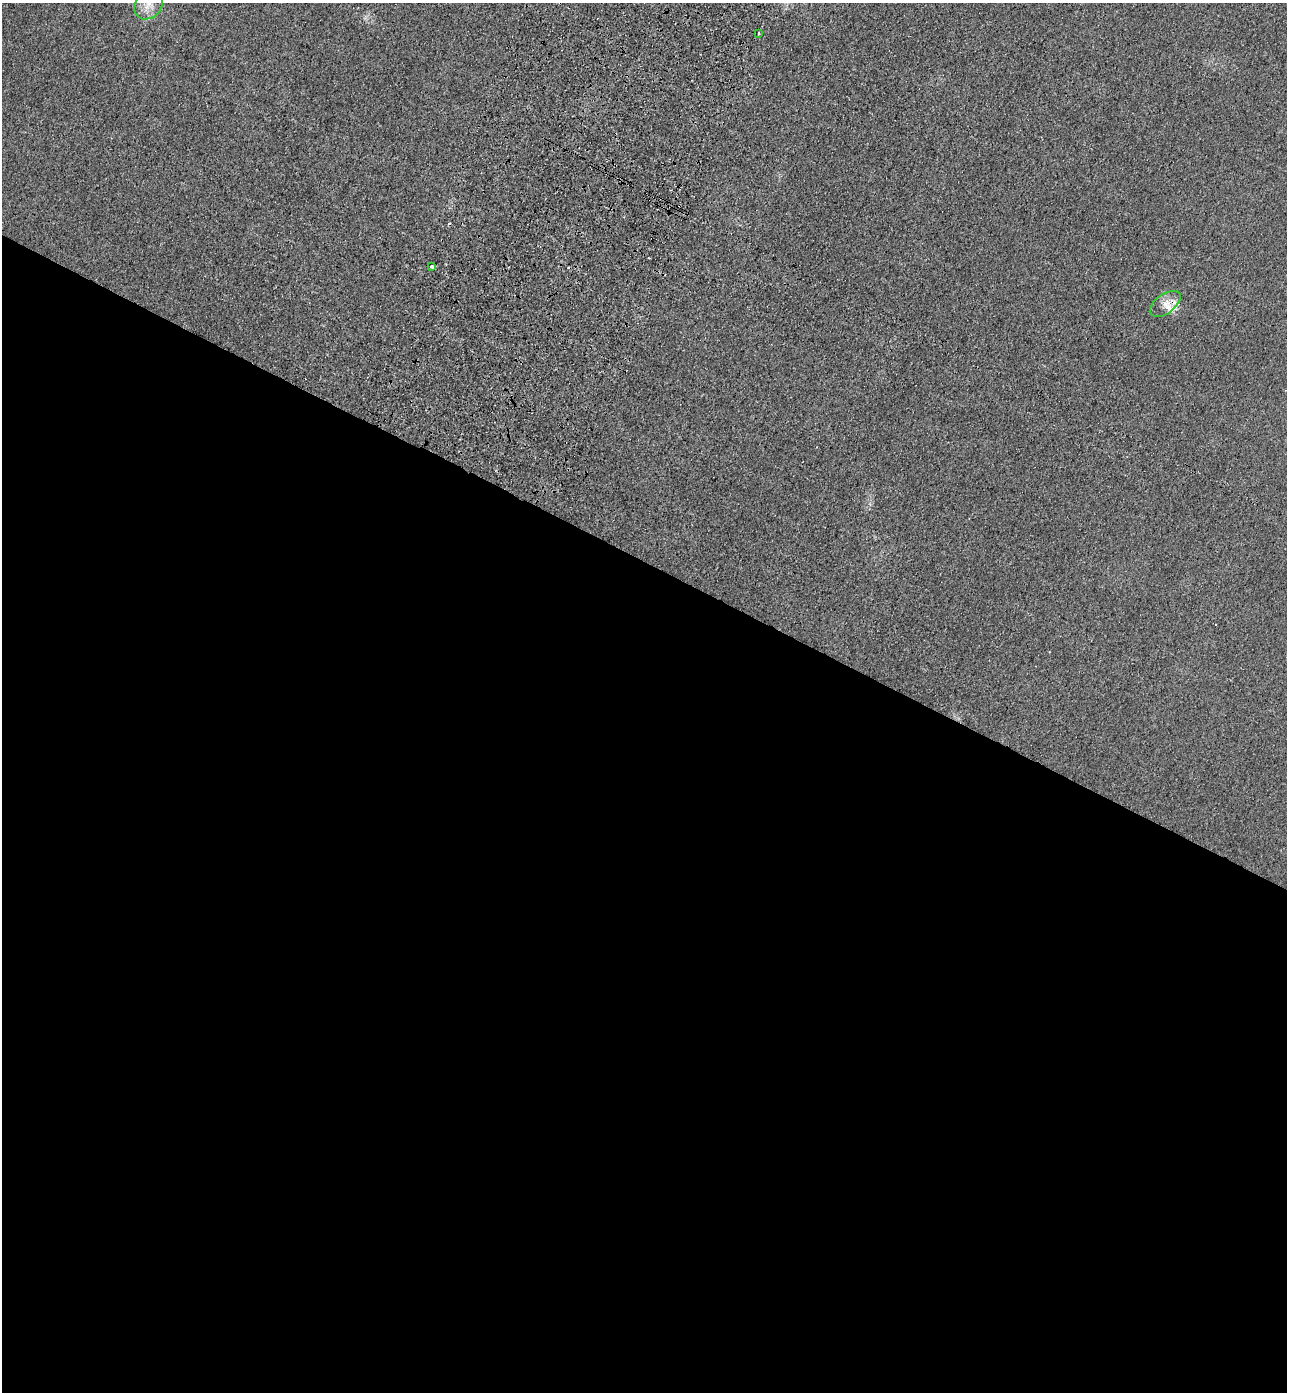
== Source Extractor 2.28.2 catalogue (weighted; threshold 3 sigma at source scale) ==
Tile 14 of 4 x 4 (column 2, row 4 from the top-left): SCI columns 1659-2943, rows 52-1441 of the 5755 x 5659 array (HDU 1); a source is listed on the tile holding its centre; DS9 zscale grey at full resolution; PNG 1289 x 1394 px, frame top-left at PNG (2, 3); each listed source drawn as its Kron ellipse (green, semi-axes under 4 px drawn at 4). Shown black and unused: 60% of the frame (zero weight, under 3 of 4 exposures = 6% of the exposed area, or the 3 px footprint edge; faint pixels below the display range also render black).
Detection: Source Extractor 2.28.2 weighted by HDU 2 'WHT'; one run over the whole footprint, this tile lists its part. Background 0.0206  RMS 0.0051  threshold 0.0231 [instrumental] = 3 sigma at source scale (4.5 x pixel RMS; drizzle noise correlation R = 1.50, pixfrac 1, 0.05/0.05 arcsec/px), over >= 5 px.
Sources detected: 8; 3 cosmic-ray / hot-pixel residue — neither listed nor drawn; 1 inside a brighter listed object's ellipse — not listed separately; the other 4 listed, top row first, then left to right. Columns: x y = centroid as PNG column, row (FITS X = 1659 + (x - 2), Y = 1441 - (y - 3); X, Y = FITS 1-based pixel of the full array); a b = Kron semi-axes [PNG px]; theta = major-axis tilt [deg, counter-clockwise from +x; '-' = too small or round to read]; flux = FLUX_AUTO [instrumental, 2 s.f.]
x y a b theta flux
148 4 16 13 50 6.3
759 34 3 3 - 1.2
432 266 3 3 - 6.8
1165 304 17 9 36 5.4
Overlapping masked pixels (flux is a lower limit): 1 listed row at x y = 1165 304
Isophote crosses this tile's border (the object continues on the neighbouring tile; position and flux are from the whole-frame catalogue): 1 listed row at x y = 148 4